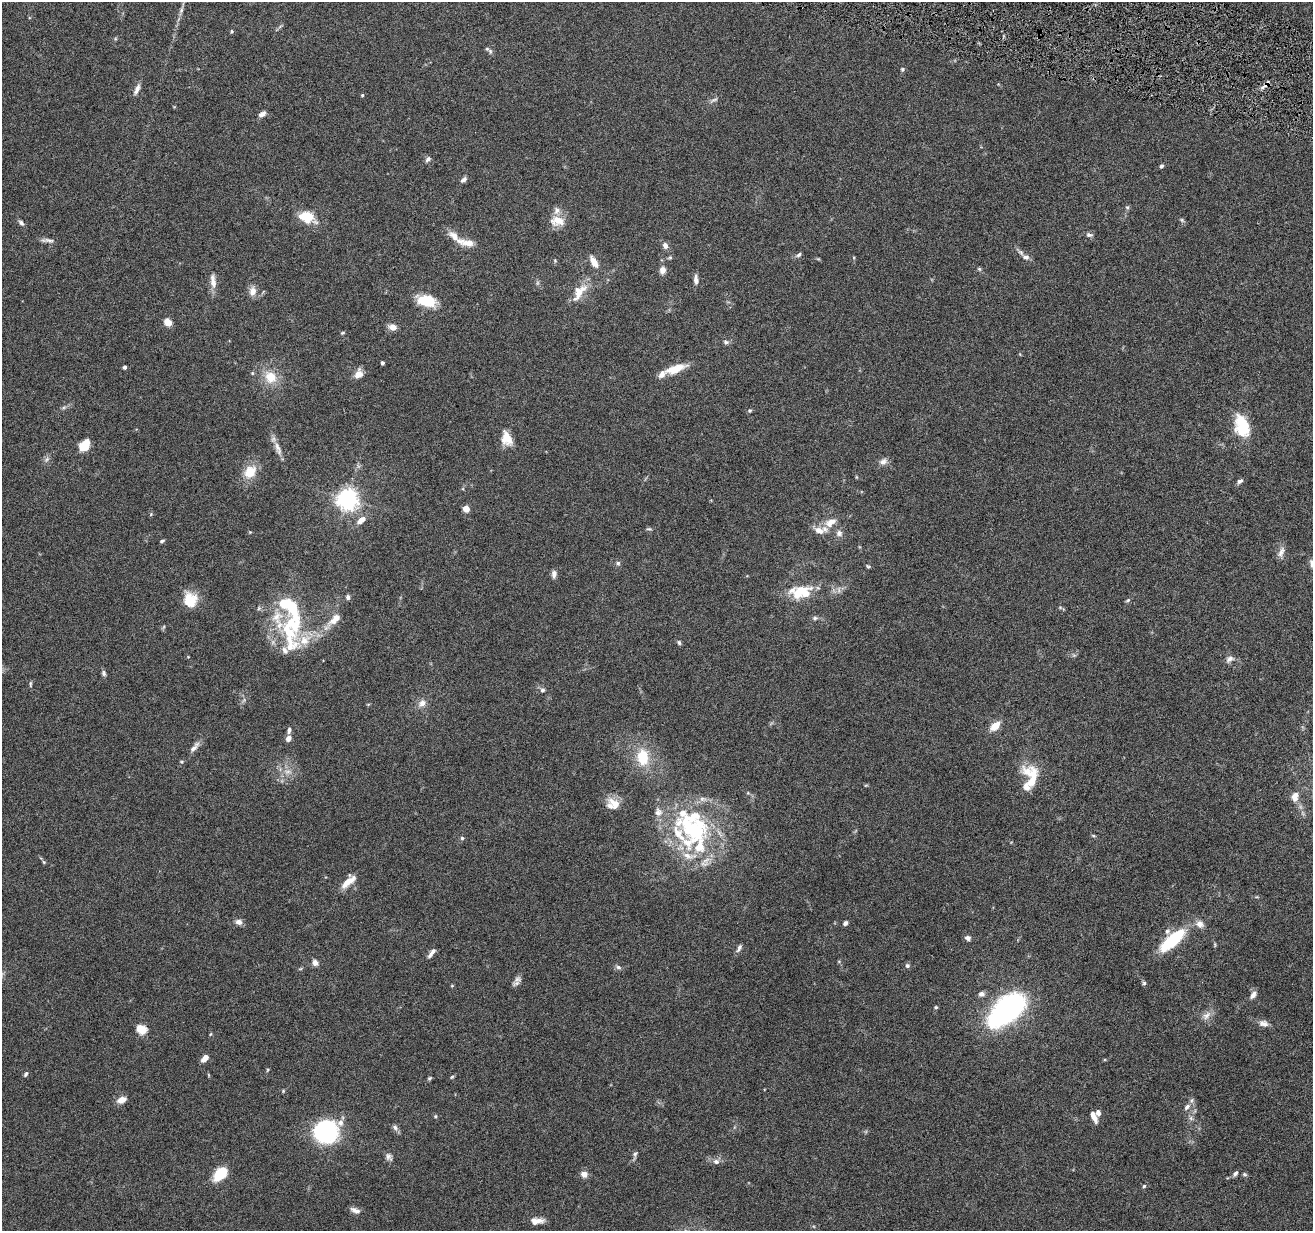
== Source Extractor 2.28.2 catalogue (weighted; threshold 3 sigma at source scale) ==
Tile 10 of 4 x 4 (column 2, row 3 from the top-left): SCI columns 1314-2624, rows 1484-2712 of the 5245 x 5297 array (HDU 1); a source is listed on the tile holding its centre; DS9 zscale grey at full resolution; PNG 1315 x 1233 px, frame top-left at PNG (2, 2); no overlay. Shown black and unused: <1% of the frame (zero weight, under 4 of 8 exposures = <1% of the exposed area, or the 3 px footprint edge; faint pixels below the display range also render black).
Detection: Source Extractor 2.28.2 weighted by HDU 2 'WHT'; one run over the whole footprint, this tile lists its part. Background 0.0769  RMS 0.0044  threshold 0.0181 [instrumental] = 3 sigma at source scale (4.09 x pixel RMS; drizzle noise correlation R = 1.36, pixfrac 0.8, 0.05/0.05 arcsec/px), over >= 5 px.
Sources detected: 165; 2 too faint to see at this stretch — not listed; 21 inside a brighter listed object's ellipse — not listed separately; the other 142 listed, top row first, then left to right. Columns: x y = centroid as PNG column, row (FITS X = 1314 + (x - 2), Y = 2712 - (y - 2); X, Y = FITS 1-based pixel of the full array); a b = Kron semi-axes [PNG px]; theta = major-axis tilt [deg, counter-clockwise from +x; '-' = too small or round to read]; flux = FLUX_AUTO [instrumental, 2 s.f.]
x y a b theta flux
181 10 7 4 72 0.88
232 31 5 4 - 0.52
490 51 8 6 -76 0.99
902 69 6 5 - 0.63
1266 85 15 5 43 1.8
137 89 15 6 65 2
362 95 3 3 - 0.49
714 100 13 4 17 1.1
262 114 9 6 31 1.7
428 159 9 5 41 1.1
1161 166 5 5 - 0.79
464 179 9 6 41 1.2
1127 207 6 5 - 0.7
306 217 18 13 -9 8.8
1182 220 7 4 -45 0.68
557 221 18 12 -2 6.2
21 223 8 5 -47 1.1
1089 235 9 6 -13 1.1
454 236 16 9 -42 4
47 240 18 5 -6 1.7
468 243 18 9 -3 3.7
665 245 8 6 -77 1.8
799 255 7 4 38 0.89
670 257 7 5 16 0.58
1026 257 9 7 -26 1.9
555 261 5 4 - 0.46
594 262 14 7 -60 3.9
979 269 7 4 -44 0.61
662 270 8 7 - 2.4
696 279 11 5 -89 1.8
213 281 19 7 -82 3.4
253 291 11 8 87 3
579 292 29 12 55 7.2
427 301 22 12 -16 12
168 322 7 6 - 4.4
392 327 9 7 -20 2.8
343 333 6 4 19 0.46
726 342 8 5 -11 0.95
382 363 4 3 - 0.7
125 367 4 3 - 1.1
675 369 24 9 18 8
358 374 11 8 59 3.3
270 377 15 13 -51 7.9
750 411 5 5 - 0.64
1242 426 28 17 -72 13
507 439 19 12 -74 5.4
84 445 13 9 54 6.4
278 448 22 7 -70 3.3
47 459 6 5 - 0.91
883 461 11 8 26 2
250 472 15 11 47 8.2
856 477 5 3 - 0.36
1240 481 8 5 32 1.1
347 499 7 7 - 280
466 508 6 6 - 3.2
151 514 5 4 - 0.46
361 520 12 6 37 3.4
830 522 18 11 34 4.9
649 529 8 4 7 0.62
839 533 9 9 - 1.9
162 541 6 3 16 0.62
1281 552 16 7 64 2.1
618 563 6 5 - 0.84
1312 564 11 5 -76 1.4
868 566 6 4 -49 0.52
554 574 9 6 84 1.7
801 590 30 15 22 11
348 597 6 5 - 1.1
190 600 19 16 -83 8.2
1128 600 7 4 35 0.6
259 608 6 4 71 0.57
815 618 6 5 - 0.86
334 620 29 9 43 6.5
291 623 34 23 -52 24
679 643 6 5 - 0.7
285 650 35 12 32 6.7
1230 659 12 7 31 1.9
104 673 8 6 -74 0.93
30 684 9 3 -90 0.62
543 690 6 6 - 1
422 703 12 9 41 2.6
995 726 11 7 41 5.1
289 730 8 5 79 1.1
288 739 6 5 - 2.2
194 747 19 6 48 2.3
643 757 20 14 -83 12
1033 778 32 11 86 8.8
866 785 6 3 18 0.38
1295 797 12 9 75 3.1
615 805 22 11 -49 4.8
693 829 57 37 -34 55
1093 836 6 4 -2 0.44
462 838 5 5 - 0.61
44 862 5 5 - 0.48
348 882 19 8 42 5.4
239 922 9 6 -21 1.9
845 923 5 5 - 1.1
1200 924 11 9 -37 2.5
968 938 7 6 - 1.3
1172 940 29 10 41 24
1215 944 7 3 -90 0.49
739 948 11 5 66 1.2
431 953 15 5 52 1.7
839 961 5 3 - 0.39
315 963 8 7 - 1.8
907 966 6 6 - 0.89
618 967 8 6 -16 1
517 979 11 9 19 1.7
1144 983 5 5 - 0.67
452 986 5 3 - 0.36
981 994 8 7 - 1.5
1253 995 11 7 58 1.7
936 1007 5 4 - 0.52
1008 1010 35 18 40 100
1206 1015 15 8 42 2.7
1263 1023 13 8 -11 2.1
141 1029 10 8 -23 6.1
205 1058 9 5 49 2.6
267 1070 6 3 71 0.43
26 1074 7 5 58 0.76
209 1075 6 3 -70 0.39
452 1077 6 4 44 0.5
429 1078 7 4 40 0.62
283 1091 5 4 - 0.43
122 1100 12 8 22 3
1187 1107 12 7 45 2.1
1098 1113 6 5 - 1.6
435 1116 5 4 - 0.46
1094 1116 12 5 -67 2.8
1191 1118 7 6 - 1.1
395 1128 9 7 -52 1.3
326 1131 18 16 21 57
635 1155 13 4 78 1.1
389 1157 11 7 -63 1.6
716 1162 9 7 -4 1.6
1235 1173 8 5 57 1
220 1174 16 9 48 13
584 1174 8 7 - 2.6
1245 1174 6 5 - 0.66
1144 1186 5 4 - 0.55
355 1210 13 6 -21 2
537 1221 15 7 4 3.4
Overlapping masked pixels (flux is a lower limit): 1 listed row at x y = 1266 85
Isophote crosses this tile's border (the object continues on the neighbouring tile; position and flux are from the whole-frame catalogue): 1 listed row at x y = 1312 564